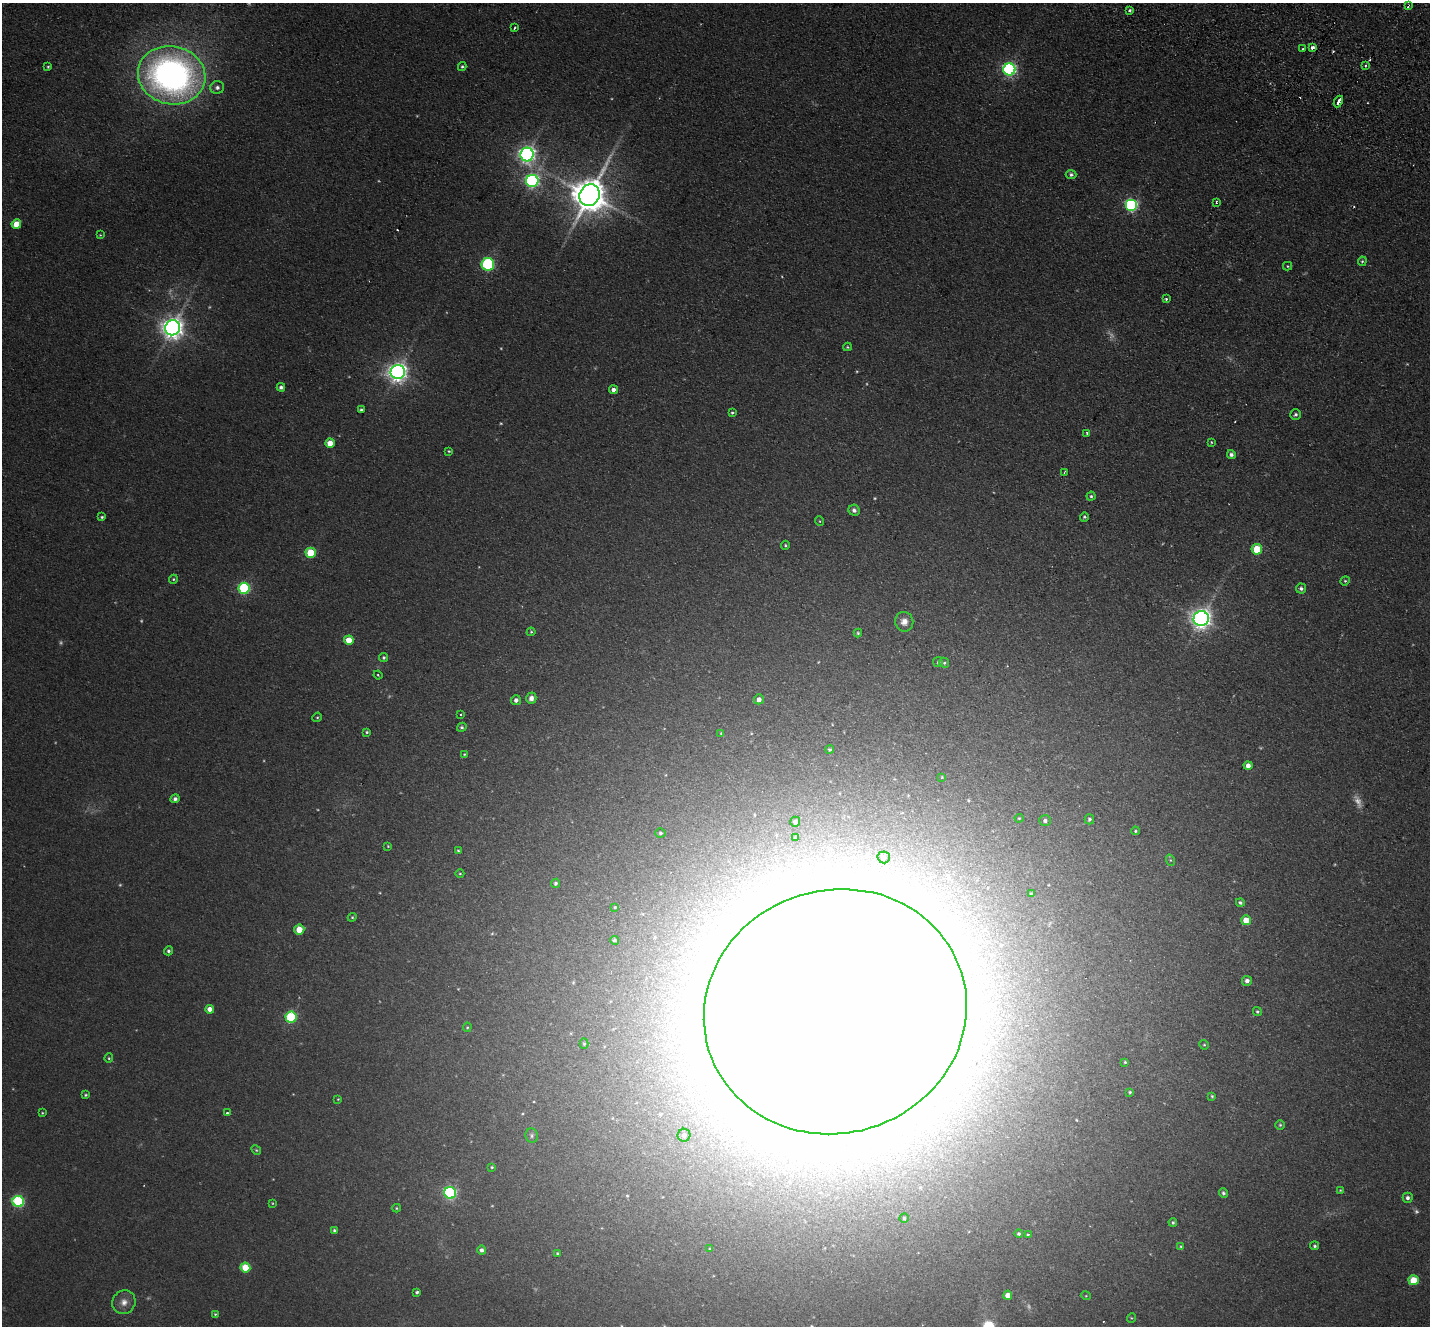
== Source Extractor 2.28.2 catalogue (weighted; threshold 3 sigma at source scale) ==
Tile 10 of 4 x 4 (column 2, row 3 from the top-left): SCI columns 1459-2886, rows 1659-2982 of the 5774 x 5829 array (HDU 1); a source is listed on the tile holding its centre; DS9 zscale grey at full resolution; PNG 1432 x 1328 px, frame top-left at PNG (2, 3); each listed source drawn as its Kron ellipse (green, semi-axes under 4 px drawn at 4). Shown black and unused: <1% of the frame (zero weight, under 2 of 3 exposures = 3% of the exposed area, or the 3 px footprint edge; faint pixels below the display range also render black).
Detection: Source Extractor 2.28.2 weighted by HDU 2 'WHT'; one run over the whole footprint, this tile lists its part. Background 0.088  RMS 0.012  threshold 0.0529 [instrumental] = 3 sigma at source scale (4.5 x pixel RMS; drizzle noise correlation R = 1.50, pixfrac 1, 0.05/0.05 arcsec/px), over >= 5 px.
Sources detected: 160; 15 too faint to see at this stretch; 3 inside a brighter object's white glare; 3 cosmic-ray / hot-pixel residue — neither listed nor drawn; the other 139 listed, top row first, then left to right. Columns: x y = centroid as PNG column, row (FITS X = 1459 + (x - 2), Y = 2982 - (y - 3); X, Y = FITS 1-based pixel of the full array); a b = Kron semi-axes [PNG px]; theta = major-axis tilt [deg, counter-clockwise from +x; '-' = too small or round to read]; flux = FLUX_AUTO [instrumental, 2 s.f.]
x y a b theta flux
1408 5 3 3 - 3.3
1130 10 3 3 - 3.3
515 28 3 3 - 2.3
1312 48 4 3 - 15
1303 49 3 2 - 1.9
1365 65 4 3 - 1.5
462 66 4 4 - 1.8
48 67 3 3 - 1.4
1009 69 6 6 - 280
172 75 34 29 -13 550
217 87 7 6 - 4.1
1338 101 6 3 63 37
527 154 7 6 - 510
1071 175 5 4 - 2.5
532 181 6 6 - 290
589 195 11 10 - 3100
1216 202 4 3 - 1.6
1131 205 6 6 - 210
16 224 5 4 - 21
100 235 3 3 - 1
1362 261 5 4 - 1.4
488 264 6 6 - 130
1287 266 4 4 - 1.2
1166 299 3 3 - 2.2
172 328 7 7 - 1000
847 347 4 4 - 1.1
398 372 7 7 - 720
281 387 4 4 - 3.3
613 390 4 4 - 5
361 410 4 4 - 3.1
732 413 4 4 - 1.7
1295 415 5 5 - 2.6
1087 433 3 3 - 1.7
1211 442 4 3 - 1
330 443 5 4 - 19
449 451 4 3 - 1.1
1231 454 4 4 - 3.4
1064 472 3 2 - 1.1
1091 496 4 4 - 1.8
854 510 6 5 - 4
102 517 4 3 - 1.7
1084 517 5 4 - 2
819 521 5 3 - 1.1
785 545 4 4 - 1.5
1257 549 5 5 - 51
311 553 5 5 - 51
173 579 4 4 - 1.5
1345 581 5 4 - 1.5
244 588 5 5 - 140
1301 588 5 5 - 3.1
1201 619 7 7 - 820
904 622 10 9 - 7.6
531 632 4 4 - 1.4
858 633 4 4 - 1.6
349 640 5 4 - 23
384 657 4 4 - 1.7
938 662 5 4 - 1.5
944 663 5 5 - 1.9
378 675 4 3 - 1.2
531 698 5 5 - 6.2
759 699 5 5 - 6.1
516 700 5 5 - 4.5
460 715 3 2 - 1.3
317 717 5 4 - 1.4
462 727 5 4 - 2
367 732 3 3 - 1.5
721 733 3 3 - 0.95
830 750 4 4 - 1.9
464 754 4 4 - 1.1
1248 765 4 4 - 6.9
942 777 3 3 - 0.81
175 799 4 4 - 3.3
1019 818 4 4 - 1.2
1089 819 5 4 - 2.7
1045 821 6 5 - 3.4
795 822 5 5 - 3.9
1135 831 4 3 - 1.3
660 833 5 4 - 2.3
796 838 3 3 - 2
388 846 3 3 - 0.92
458 850 4 3 - 1.2
884 857 6 6 - 3
1170 860 5 3 - 1.6
460 874 4 3 - 0.91
555 883 5 4 - 2.6
1031 894 4 4 - 2
1240 902 4 4 - 2.1
615 907 3 3 - 1
352 917 4 4 - 1.4
1246 920 5 5 - 27
299 929 5 5 - 25
615 940 4 4 - 2.5
168 951 4 4 - 2.4
1247 981 5 5 - 4.1
210 1009 4 4 - 9.8
1257 1011 5 4 - 1.8
835 1012 132 122 17 18000
291 1017 5 5 - 120
467 1027 5 4 - 1.3
584 1044 5 4 - 1.5
1204 1045 5 4 - 1.4
109 1058 4 4 - 1.4
1125 1062 3 3 - 1.2
1130 1092 4 3 - 1.4
86 1095 4 3 - 1.5
1212 1096 3 3 - 1.5
338 1099 4 3 - 0.86
42 1113 4 3 - 1.1
227 1113 3 3 - 1.9
1280 1125 5 5 - 1.6
684 1135 6 6 - 5.3
532 1136 7 6 - 2.7
256 1150 5 4 - 1.6
492 1167 4 3 - 1.3
1340 1190 4 3 - 0.99
450 1193 6 5 - 220
1223 1193 5 4 - 2.3
1408 1198 5 5 - 3.3
18 1201 6 5 - 130
272 1203 3 2 - 0.85
396 1208 4 4 - 1.3
904 1218 4 4 - 1.3
1173 1222 4 4 - 1.7
334 1231 4 4 - 2.5
1019 1234 4 4 - 1.9
1028 1234 3 3 - 6.4
1181 1246 4 3 - 1.1
1315 1246 4 4 - 1.9
710 1249 3 3 - 1
482 1250 4 4 - 4.3
557 1253 3 3 - 1.5
245 1268 5 5 - 46
1414 1280 5 5 - 42
417 1292 4 3 - 2.3
1008 1295 4 4 - 11
1086 1296 5 3 - 1
124 1302 12 11 - 10
215 1314 4 4 - 1.2
1131 1318 5 3 - 1.1
Overlapping masked pixels (flux is a lower limit): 2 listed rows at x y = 1408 5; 1312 48